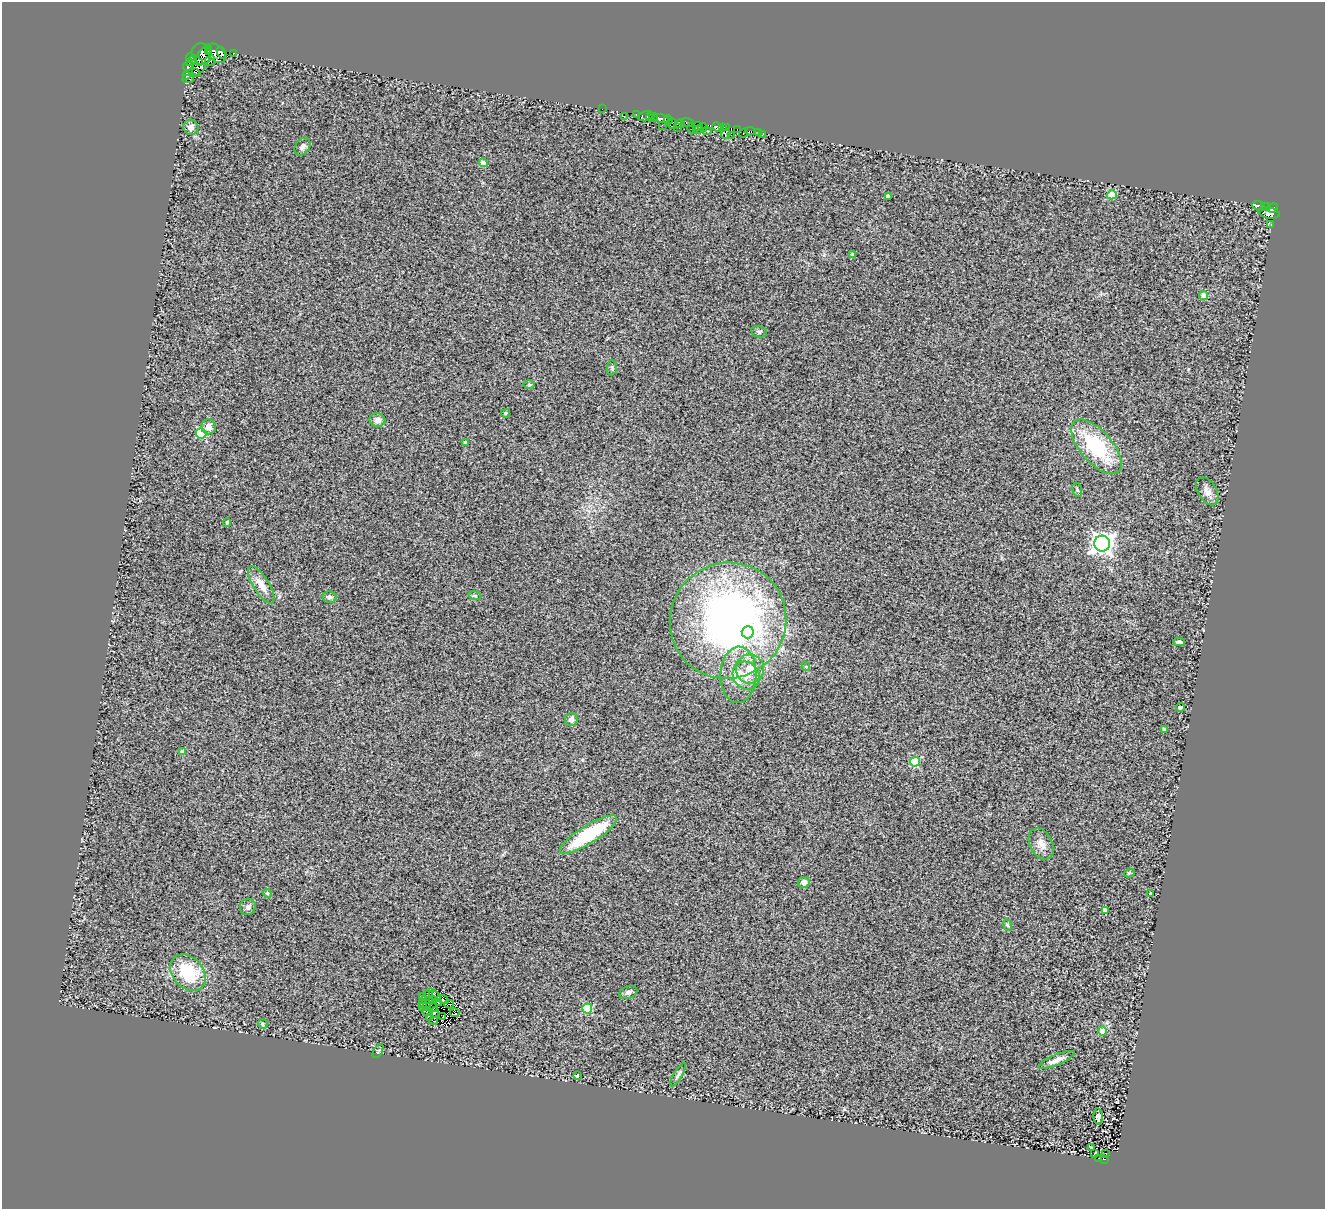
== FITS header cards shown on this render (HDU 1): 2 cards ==
NAXIS1  =                 1323
NAXIS2  =                 1207

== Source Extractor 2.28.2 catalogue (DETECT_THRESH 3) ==
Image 1323 x 1207 px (HDU 1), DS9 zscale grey, 1 PNG px = 1 image px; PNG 1327 x 1211 px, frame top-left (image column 1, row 1207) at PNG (2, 2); each listed source drawn as its Kron ellipse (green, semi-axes under 4 px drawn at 4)
Background 0.783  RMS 0.5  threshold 1.49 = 3 sigma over >= 5 px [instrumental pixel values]
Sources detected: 131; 6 with non-positive FLUX_AUTO (blend fragments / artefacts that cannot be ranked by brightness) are neither listed nor drawn; the other 125 listed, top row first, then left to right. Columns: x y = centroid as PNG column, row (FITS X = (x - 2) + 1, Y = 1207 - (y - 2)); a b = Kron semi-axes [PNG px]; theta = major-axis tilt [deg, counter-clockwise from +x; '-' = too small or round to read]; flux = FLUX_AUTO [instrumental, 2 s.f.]
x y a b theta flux
209 52 4 3 - 8500
216 53 11 7 -46 3500
221 53 6 3 -61 1500
233 53 3 3 - 260
201 54 11 9 -64 5400
190 57 4 3 - 260
202 60 17 6 64 1700
210 60 6 4 45 450
196 61 7 3 -29 1600
190 62 2 2 - 65
188 66 5 3 - 1300
195 73 3 2 - 5
186 76 3 3 - 76
188 79 5 2 - 2000
602 109 2 2 - 48
636 115 3 2 - 60
624 116 3 3 - 33
646 116 7 5 13 330
650 117 4 2 - 690
653 118 5 3 - 430
661 118 8 3 -12 1200
668 120 4 2 - 190
688 122 6 3 -17 800
673 124 5 3 - 63
680 124 5 2 - 130
662 125 3 2 - 54
698 126 5 2 - 60
191 127 7 7 - 190
678 127 2 2 - 97
703 127 4 2 - 410
717 127 5 4 - 720
722 127 4 3 - 1300
691 128 5 2 - 56
727 128 2 2 - 87
698 130 4 3 - 85
737 130 3 2 - 870
707 131 4 3 - 120
750 131 5 3 - 93
758 132 4 3 - 980
726 134 5 3 - 50
743 134 4 2 - 260
731 135 2 2 - 12
762 135 3 2 - 43
302 147 9 7 55 120
483 163 4 4 - 360
1112 195 5 4 - 1000
888 196 4 3 - 92
1258 205 6 3 -10 630
1264 206 3 3 - 120
1268 206 3 2 - 57
1273 208 5 3 - 1500
1269 213 11 5 -9 680
1271 225 3 2 - 60
852 254 4 4 - 28
1204 295 4 4 - 300
759 332 8 5 -11 63
612 368 7 5 84 59
529 384 6 4 -1 48
506 413 4 3 - 42
377 420 8 7 - 170
208 427 7 7 - 240
201 433 5 5 - 1600
466 442 4 3 - 92
1096 447 33 16 -49 2300
1077 490 7 4 -75 55
1207 491 15 9 -59 220
227 522 4 3 - 61
1102 544 8 8 - 21000
261 585 21 8 -58 400
475 596 6 4 -19 42
330 597 7 5 -8 100
728 621 59 57 41 17000
748 632 6 6 - 1300
1179 642 6 3 1 83
806 667 4 3 - 33
750 669 14 14 - 490
738 675 28 18 88 960
746 676 14 13 - 430
1180 707 4 3 - 110
571 720 7 6 - 150
1165 729 4 3 - 140
183 752 4 4 - 270
915 762 5 4 - 1600
588 835 33 9 32 2300
1041 844 16 11 -62 330
1129 873 5 3 - 34
804 882 6 5 - 110
267 893 4 3 - 32
1150 893 3 3 - 410
248 907 8 8 - 120
1105 910 4 4 - 160
1007 925 6 3 -69 49
188 973 20 15 -48 1600
628 992 9 6 21 110
428 995 7 2 57 74
422 996 3 2 - 23
435 996 6 3 -42 55
433 999 3 2 - 23
443 999 6 3 -27 54
429 1000 3 2 - 32
438 1002 3 2 - 18
422 1003 3 2 - 33
449 1004 5 2 - 45
423 1007 4 2 - 48
427 1007 2 2 - 20
433 1008 5 2 - 41
587 1009 5 5 - 1900
427 1011 5 2 - 33
434 1012 5 3 - 7.9
455 1013 5 3 - 36
443 1017 3 2 - 22
429 1018 3 2 - 36
433 1021 4 2 - 41
263 1024 5 4 - 65
1103 1031 4 4 - 430
378 1051 8 3 58 33
1057 1060 19 5 23 230
678 1075 13 4 59 92
577 1076 3 3 - 770
1098 1117 8 4 -85 110
1091 1148 3 2 - 35
1095 1154 3 2 - 35
1106 1154 3 2 - 36
1098 1158 2 2 - 35
1104 1159 3 2 - 59
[6 non-positive-flux detections neither listed nor drawn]